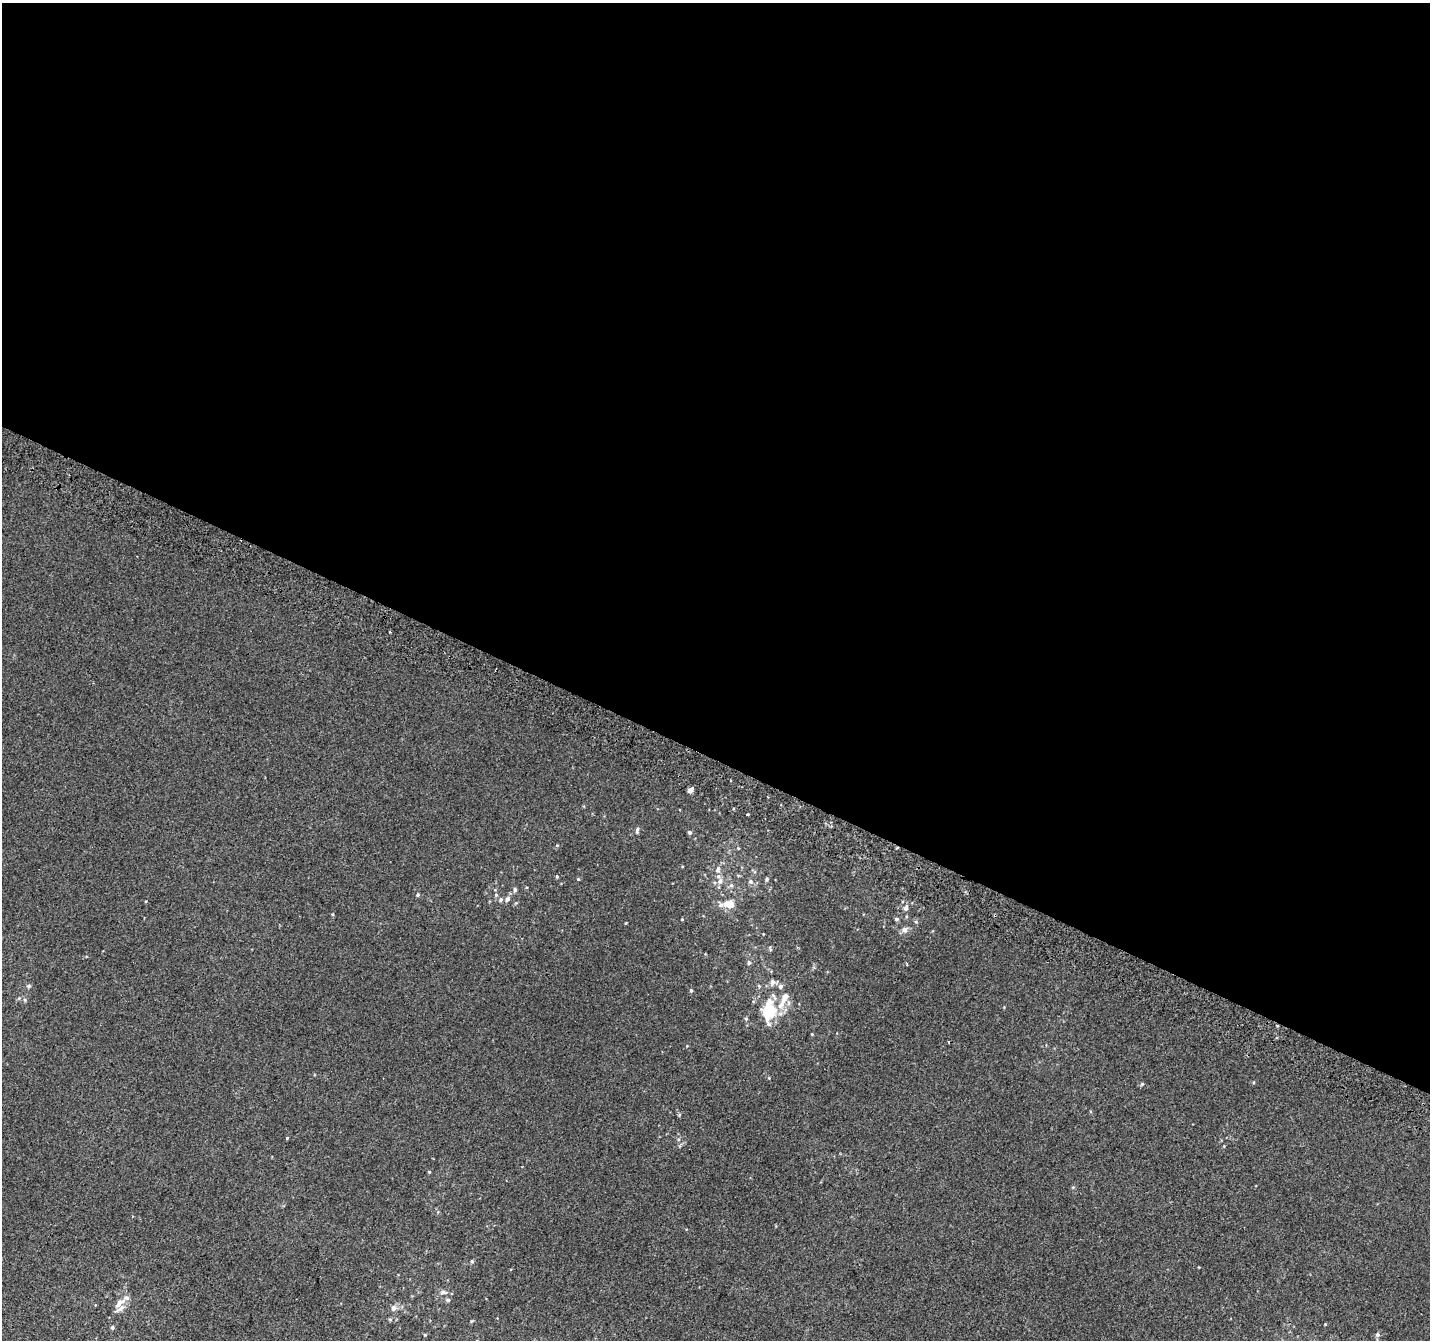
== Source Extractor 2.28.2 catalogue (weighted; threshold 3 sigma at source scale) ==
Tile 3 of 4 x 4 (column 3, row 1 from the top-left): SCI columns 2883-4310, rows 4322-5659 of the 5758 x 5899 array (HDU 1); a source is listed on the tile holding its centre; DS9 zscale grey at full resolution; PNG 1432 x 1342 px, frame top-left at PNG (2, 3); no overlay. Shown black and unused: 57% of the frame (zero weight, under 2 of 3 exposures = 2% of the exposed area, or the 3 px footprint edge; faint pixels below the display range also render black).
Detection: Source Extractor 2.28.2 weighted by HDU 2 'WHT'; one run over the whole footprint, this tile lists its part. Background 0.00146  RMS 0.0073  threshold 0.0329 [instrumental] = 3 sigma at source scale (4.5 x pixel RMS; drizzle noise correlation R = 1.50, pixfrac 1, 0.0396/0.0396 arcsec/px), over >= 5 px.
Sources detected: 57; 1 inside a brighter object's white glare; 2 cosmic-ray / hot-pixel residue — not listed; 4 inside a brighter listed object's ellipse — not listed separately; the other 50 listed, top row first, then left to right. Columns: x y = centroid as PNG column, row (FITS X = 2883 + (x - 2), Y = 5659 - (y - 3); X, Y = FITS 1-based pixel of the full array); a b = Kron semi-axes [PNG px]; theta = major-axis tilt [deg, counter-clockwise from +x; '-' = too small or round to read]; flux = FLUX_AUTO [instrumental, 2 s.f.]
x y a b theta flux
690 790 5 4 - 4.9
747 814 3 2 - 0.75
637 830 8 4 84 1.4
689 832 5 5 - 1.4
557 845 5 3 - 0.7
738 848 4 3 - 0.63
718 869 10 6 73 2.9
557 876 5 4 - 0.8
578 879 4 4 - 0.71
767 879 5 5 - 1.1
720 881 9 7 46 3.3
750 881 6 6 - 1.8
731 885 6 6 - 1.4
515 890 7 5 89 1.4
418 895 5 3 - 0.79
496 895 5 5 - 1.1
501 899 6 5 - 1.7
507 899 9 6 56 2.3
730 904 11 8 -55 4.9
721 905 10 6 4 2.6
906 908 7 6 - 2.8
682 919 4 3 - 0.5
896 919 5 5 - 1.3
916 922 6 3 -19 0.84
904 930 8 7 - 3.2
749 963 5 5 - 1.7
772 982 8 6 77 2.7
29 986 6 5 - 1.4
780 986 7 6 - 2.2
691 991 5 4 - 1.1
19 998 5 5 - 0.89
25 1000 6 4 -71 0.89
781 1004 13 8 46 6.6
766 1012 30 12 81 21
746 1019 5 4 - 0.94
812 1034 3 3 - 0.53
769 1078 5 3 - 0.6
1142 1084 5 5 - 0.96
287 1138 4 3 - 0.64
429 1172 5 4 - 0.64
472 1261 4 4 - 1.1
443 1292 11 6 -4 2.6
448 1300 5 5 - 1.3
120 1303 19 9 51 8.2
394 1308 7 7 - 2.8
390 1319 6 4 -1 0.95
1325 1324 4 3 - 0.58
112 1327 4 4 - 1.5
425 1335 4 3 - 0.66
1377 1335 6 6 - 2